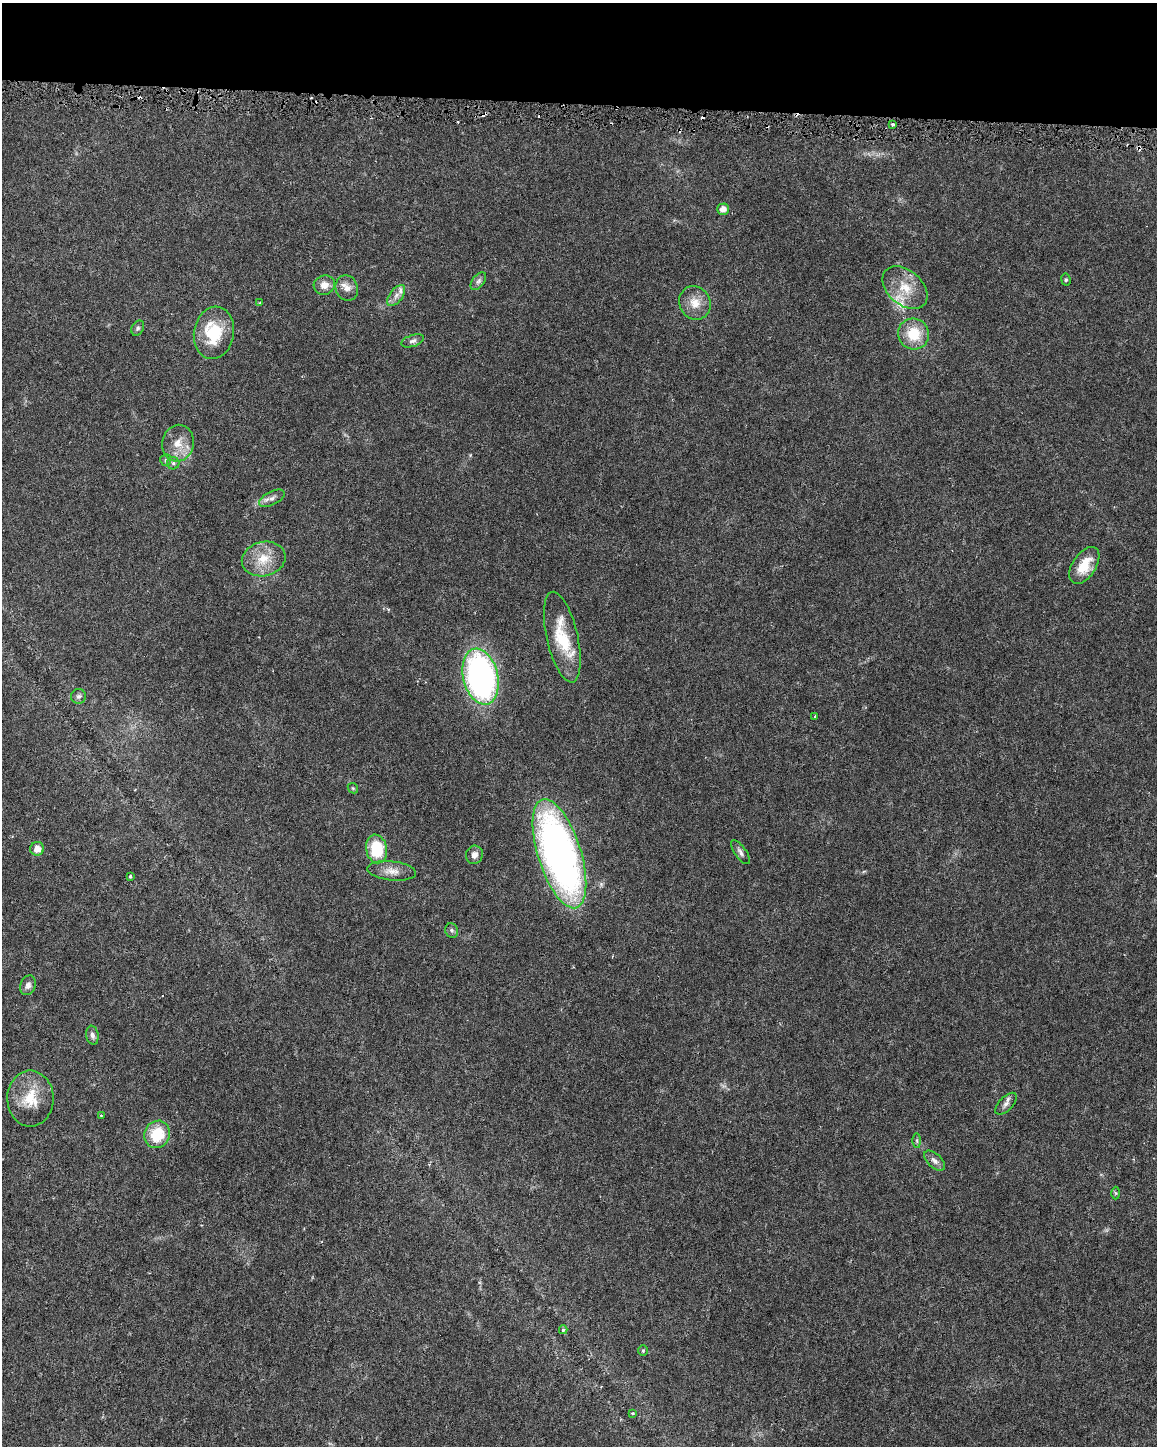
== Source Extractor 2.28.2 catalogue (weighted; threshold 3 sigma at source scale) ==
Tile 3 of 4 x 3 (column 3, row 1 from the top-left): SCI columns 2311-3465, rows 3119-4562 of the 4625 x 4849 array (HDU 1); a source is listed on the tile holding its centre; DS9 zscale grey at full resolution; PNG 1159 x 1448 px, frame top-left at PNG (2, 3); each listed source drawn as its Kron ellipse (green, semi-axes under 4 px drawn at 4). Shown black and unused: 7% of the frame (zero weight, under 3 of 6 exposures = <1% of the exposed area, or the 3 px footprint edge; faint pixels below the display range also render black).
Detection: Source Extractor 2.28.2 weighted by HDU 2 'WHT'; one run over the whole footprint, this tile lists its part. Background 0.0281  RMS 0.002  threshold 0.00831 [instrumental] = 3 sigma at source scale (4.09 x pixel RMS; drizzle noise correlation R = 1.36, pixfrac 0.8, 0.0396/0.0396 arcsec/px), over >= 5 px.
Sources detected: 54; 6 cosmic-ray / hot-pixel residue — neither listed nor drawn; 3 inside a brighter listed object's ellipse — not listed separately; the other 45 listed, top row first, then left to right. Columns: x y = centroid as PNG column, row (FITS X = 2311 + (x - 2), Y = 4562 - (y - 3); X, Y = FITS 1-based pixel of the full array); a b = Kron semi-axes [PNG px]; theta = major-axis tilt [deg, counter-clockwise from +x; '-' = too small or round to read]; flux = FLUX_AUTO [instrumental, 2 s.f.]
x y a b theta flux
893 125 3 3 - 0.33
723 209 6 5 - 1.3
1066 280 6 4 -79 0.3
478 281 10 6 52 0.61
324 285 10 9 - 1.8
347 288 13 11 -68 1.6
905 288 26 17 -42 5
396 296 12 6 53 1
260 303 3 3 - 0.25
695 303 17 15 -56 2.8
138 328 8 6 60 0.44
214 333 26 20 80 8.2
914 334 15 15 - 5.7
413 341 12 6 19 0.67
178 443 18 16 81 3.2
166 460 6 5 - 0.33
173 463 6 6 - 0.46
272 498 14 6 26 0.98
264 559 22 17 13 4.4
1084 565 21 11 57 4.5
562 637 46 15 -77 8.7
480 677 28 17 -76 68
79 696 7 7 - 0.54
815 717 3 2 - 0.23
353 788 6 4 -45 0.23
37 849 7 7 - 1.6
376 849 14 10 -79 8.1
740 852 14 5 -55 0.69
559 854 57 21 -72 100
474 855 9 8 - 1.1
392 871 24 9 -6 2.1
130 876 3 3 - 0.36
452 930 7 6 - 0.51
28 985 10 7 69 0.93
92 1035 9 6 -80 0.71
30 1099 28 23 -90 6.1
1006 1104 13 7 46 0.88
101 1116 3 3 - 0.2
157 1134 14 12 61 6.4
917 1141 7 4 -89 0.31
934 1161 12 7 -44 0.95
1116 1193 6 4 -88 0.25
563 1330 4 3 - 0.43
643 1351 5 5 - 0.26
632 1413 3 3 - 0.18